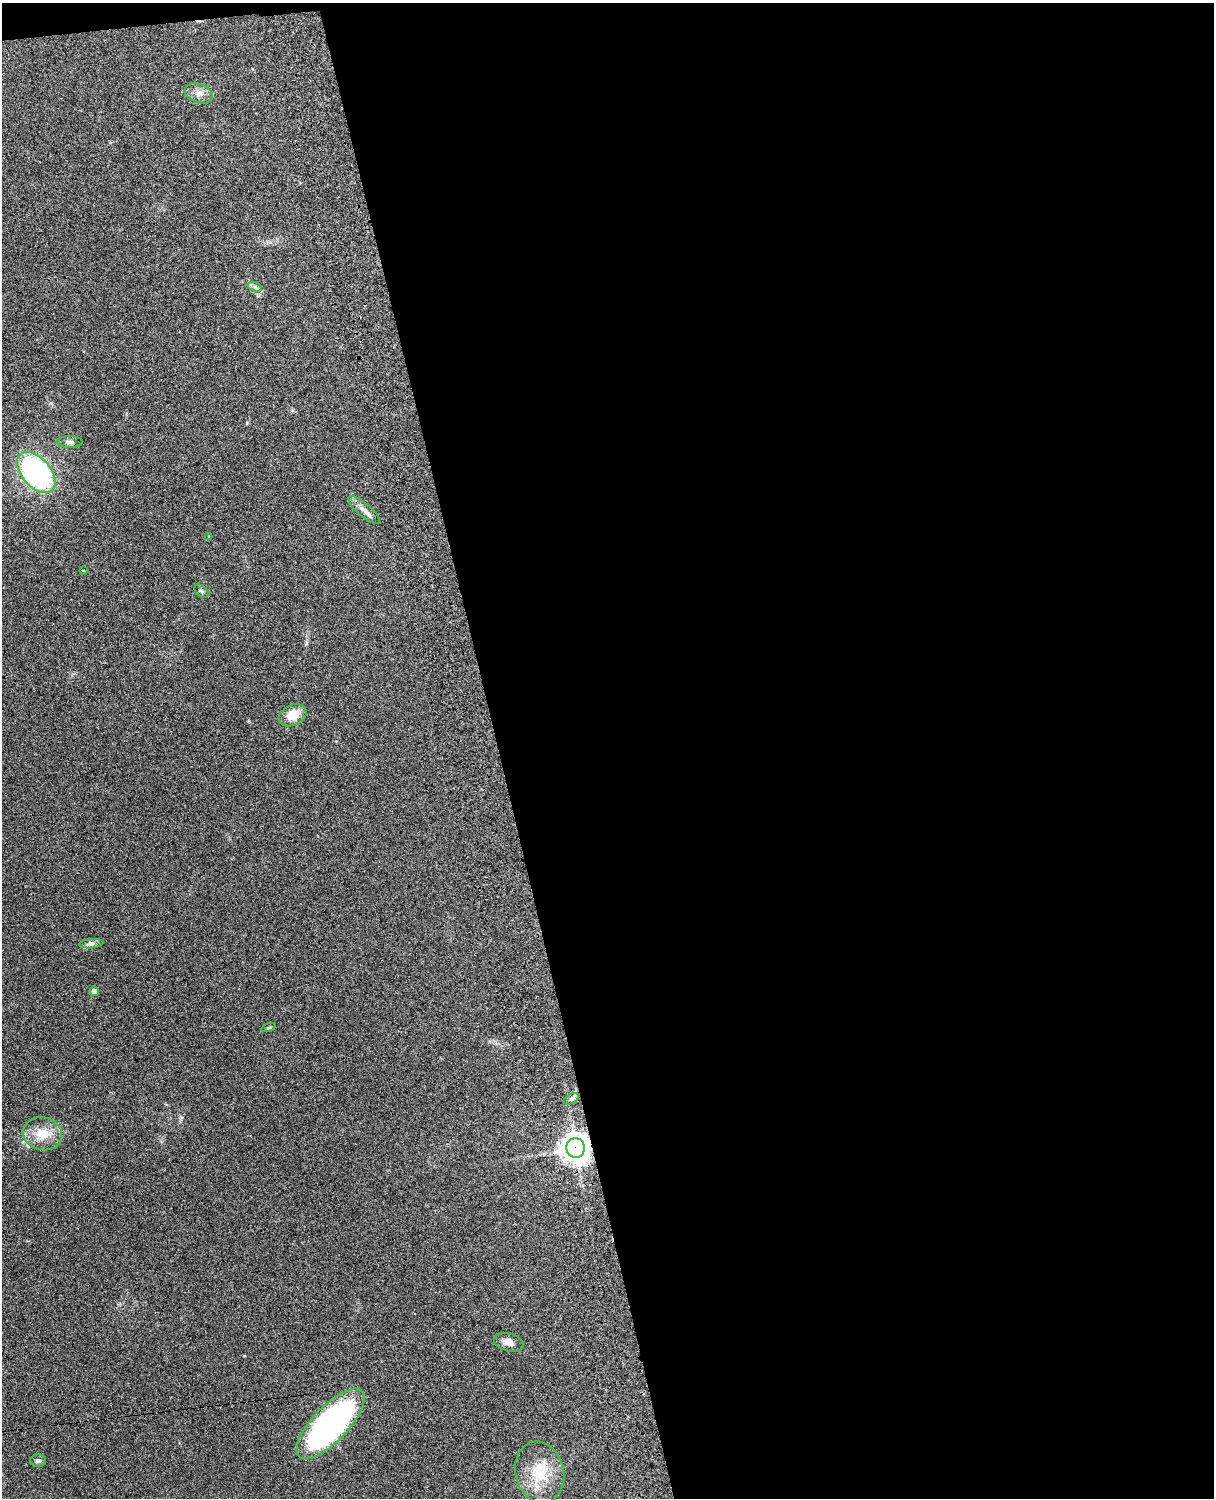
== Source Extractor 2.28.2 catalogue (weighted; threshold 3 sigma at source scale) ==
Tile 4 of 4 x 3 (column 4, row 1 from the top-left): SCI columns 3756-4967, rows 3155-4650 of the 5088 x 4927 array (HDU 1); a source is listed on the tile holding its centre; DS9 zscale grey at full resolution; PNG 1216 x 1500 px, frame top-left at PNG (2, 3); each listed source drawn as its Kron ellipse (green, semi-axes under 4 px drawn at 4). Shown black and unused: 60% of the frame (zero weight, under 3 of 4 exposures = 6% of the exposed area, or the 3 px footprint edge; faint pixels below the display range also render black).
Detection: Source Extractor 2.28.2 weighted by HDU 2 'WHT'; one run over the whole footprint, this tile lists its part. Background 0.217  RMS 0.0083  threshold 0.0375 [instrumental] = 3 sigma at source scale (4.5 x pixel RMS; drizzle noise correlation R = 1.50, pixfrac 1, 0.05/0.05 arcsec/px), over >= 5 px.
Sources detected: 19; all 19 listed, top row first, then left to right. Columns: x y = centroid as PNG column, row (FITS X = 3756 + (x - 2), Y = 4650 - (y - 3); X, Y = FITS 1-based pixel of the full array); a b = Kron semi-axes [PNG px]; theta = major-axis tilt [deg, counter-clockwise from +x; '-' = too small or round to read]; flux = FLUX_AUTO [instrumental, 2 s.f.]
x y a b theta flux
199 93 15 9 -20 5.8
255 287 7 4 -19 2
70 442 13 5 0 3
36 473 24 14 -49 160
364 510 20 6 -40 5.2
209 536 4 3 - 0.8
83 570 4 2 - 0.5
202 591 8 5 -42 1.5
293 715 14 10 25 13
91 944 12 4 6 2.9
94 991 5 5 - 5.3
269 1028 7 3 19 1.1
571 1099 8 4 31 2
43 1134 20 16 -16 17
576 1148 10 9 - 870
509 1342 15 9 -15 5.6
331 1424 45 18 46 240
38 1461 8 6 1 2.2
540 1472 31 24 -76 30
Overlapping masked pixels (flux is a lower limit): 1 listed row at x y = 576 1148